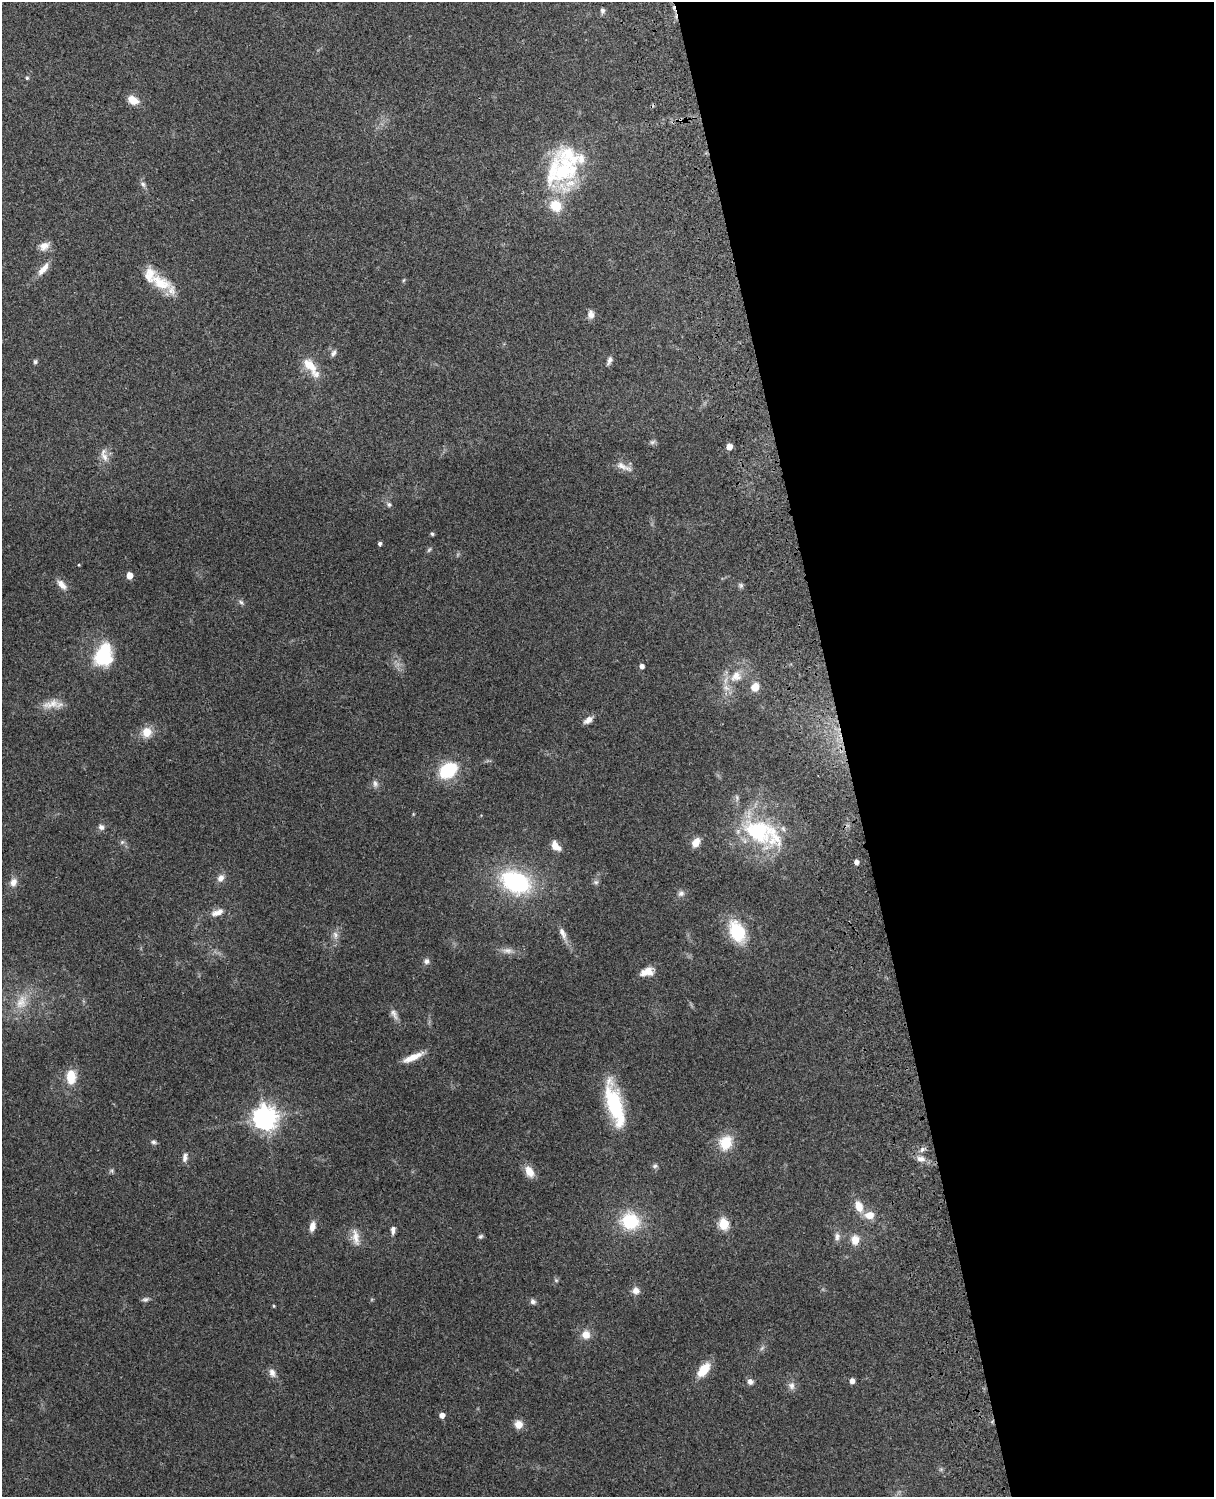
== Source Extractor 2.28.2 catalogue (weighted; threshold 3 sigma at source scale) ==
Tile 8 of 4 x 3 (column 4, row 2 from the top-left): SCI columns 3756-4967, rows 1660-3154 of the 5089 x 4927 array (HDU 1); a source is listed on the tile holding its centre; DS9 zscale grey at full resolution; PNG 1216 x 1499 px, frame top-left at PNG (2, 2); no overlay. Shown black and unused: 31% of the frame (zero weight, under 3 of 4 exposures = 6% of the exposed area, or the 3 px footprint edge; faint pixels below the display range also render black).
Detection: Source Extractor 2.28.2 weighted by HDU 2 'WHT'; one run over the whole footprint, this tile lists its part. Background 0.255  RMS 0.0089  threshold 0.0398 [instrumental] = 3 sigma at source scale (4.5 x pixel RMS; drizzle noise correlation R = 1.50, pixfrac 1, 0.05/0.05 arcsec/px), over >= 5 px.
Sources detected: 99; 1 cosmic-ray / hot-pixel residue — not listed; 7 inside a brighter listed object's ellipse — not listed separately; the other 91 listed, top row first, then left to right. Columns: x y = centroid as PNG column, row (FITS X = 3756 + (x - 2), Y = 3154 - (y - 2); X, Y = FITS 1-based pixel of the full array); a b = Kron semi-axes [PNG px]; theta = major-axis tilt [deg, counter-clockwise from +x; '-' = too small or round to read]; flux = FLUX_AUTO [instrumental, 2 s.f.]
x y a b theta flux
602 10 7 5 89 2.5
27 78 4 4 - 1.1
133 100 13 9 -25 11
563 170 52 31 46 89
143 184 9 6 -61 2.9
44 246 15 10 34 6.8
43 269 21 8 51 8.2
404 280 6 3 70 1
161 283 32 17 -28 28
591 314 11 8 -87 4.7
333 353 10 6 60 3
609 360 11 6 68 3.1
35 362 6 5 - 1.7
310 365 29 13 -54 18
652 442 8 6 16 2.2
729 447 5 4 - 8.3
104 457 17 8 -64 6.6
624 467 26 8 -24 7.2
389 504 7 6 - 2.4
432 534 5 4 - 1.4
380 544 4 4 - 2
429 550 8 5 54 1.5
79 565 4 3 - 0.71
129 575 5 5 - 10
62 585 15 8 -48 6.5
741 585 8 7 - 2.2
241 602 9 6 -38 2.3
104 655 25 17 75 53
642 666 5 5 - 3.9
736 676 18 14 21 15
755 687 11 9 62 8
51 704 29 10 12 12
588 720 12 6 37 5.3
147 732 12 11 - 12
448 770 16 12 34 53
375 784 11 7 -80 3.5
101 827 8 7 - 3.4
758 831 51 31 -27 87
122 842 7 4 45 1.6
696 842 11 8 60 8.8
555 846 12 7 -47 9
856 862 4 4 - 4.2
221 878 10 8 57 5.5
13 882 11 9 57 6.4
515 882 32 21 -25 99
596 882 8 6 -1 2.2
681 893 9 8 - 3.6
217 912 18 8 21 7.7
737 932 22 14 -65 48
563 933 19 7 -67 6.5
335 935 11 8 -83 4.8
507 951 17 8 -2 6.2
426 961 8 7 - 3.2
647 972 17 10 15 10
21 1002 23 15 65 19
394 1014 17 7 -59 4.9
413 1057 27 7 24 12
71 1077 17 11 -90 18
615 1105 51 15 -74 67
265 1118 10 9 - 510
153 1142 8 6 -12 2.1
726 1143 15 13 66 24
922 1149 9 6 49 3.5
185 1157 12 6 79 4
921 1159 13 8 -11 6.3
655 1166 8 6 17 2
529 1171 14 9 -62 11
859 1206 14 9 -69 12
869 1215 12 9 4 10
630 1221 21 19 -16 44
724 1224 6 6 - 46
312 1226 11 6 77 7.4
393 1230 9 5 87 3.6
481 1236 7 6 - 1.7
837 1236 11 8 85 4.4
355 1237 24 10 -80 9.4
855 1240 12 10 86 10
556 1280 6 5 - 1.4
636 1291 9 9 - 5.5
145 1299 10 6 16 2.5
533 1301 8 6 -26 2.8
274 1306 4 3 - 0.89
586 1334 10 10 - 9.2
762 1348 8 4 45 2
703 1370 15 8 51 22
272 1373 12 8 -72 4.9
852 1381 5 5 - 4.6
750 1382 8 7 - 3.9
791 1386 11 9 -66 4.5
442 1415 5 5 - 5.2
518 1424 9 9 - 8.4